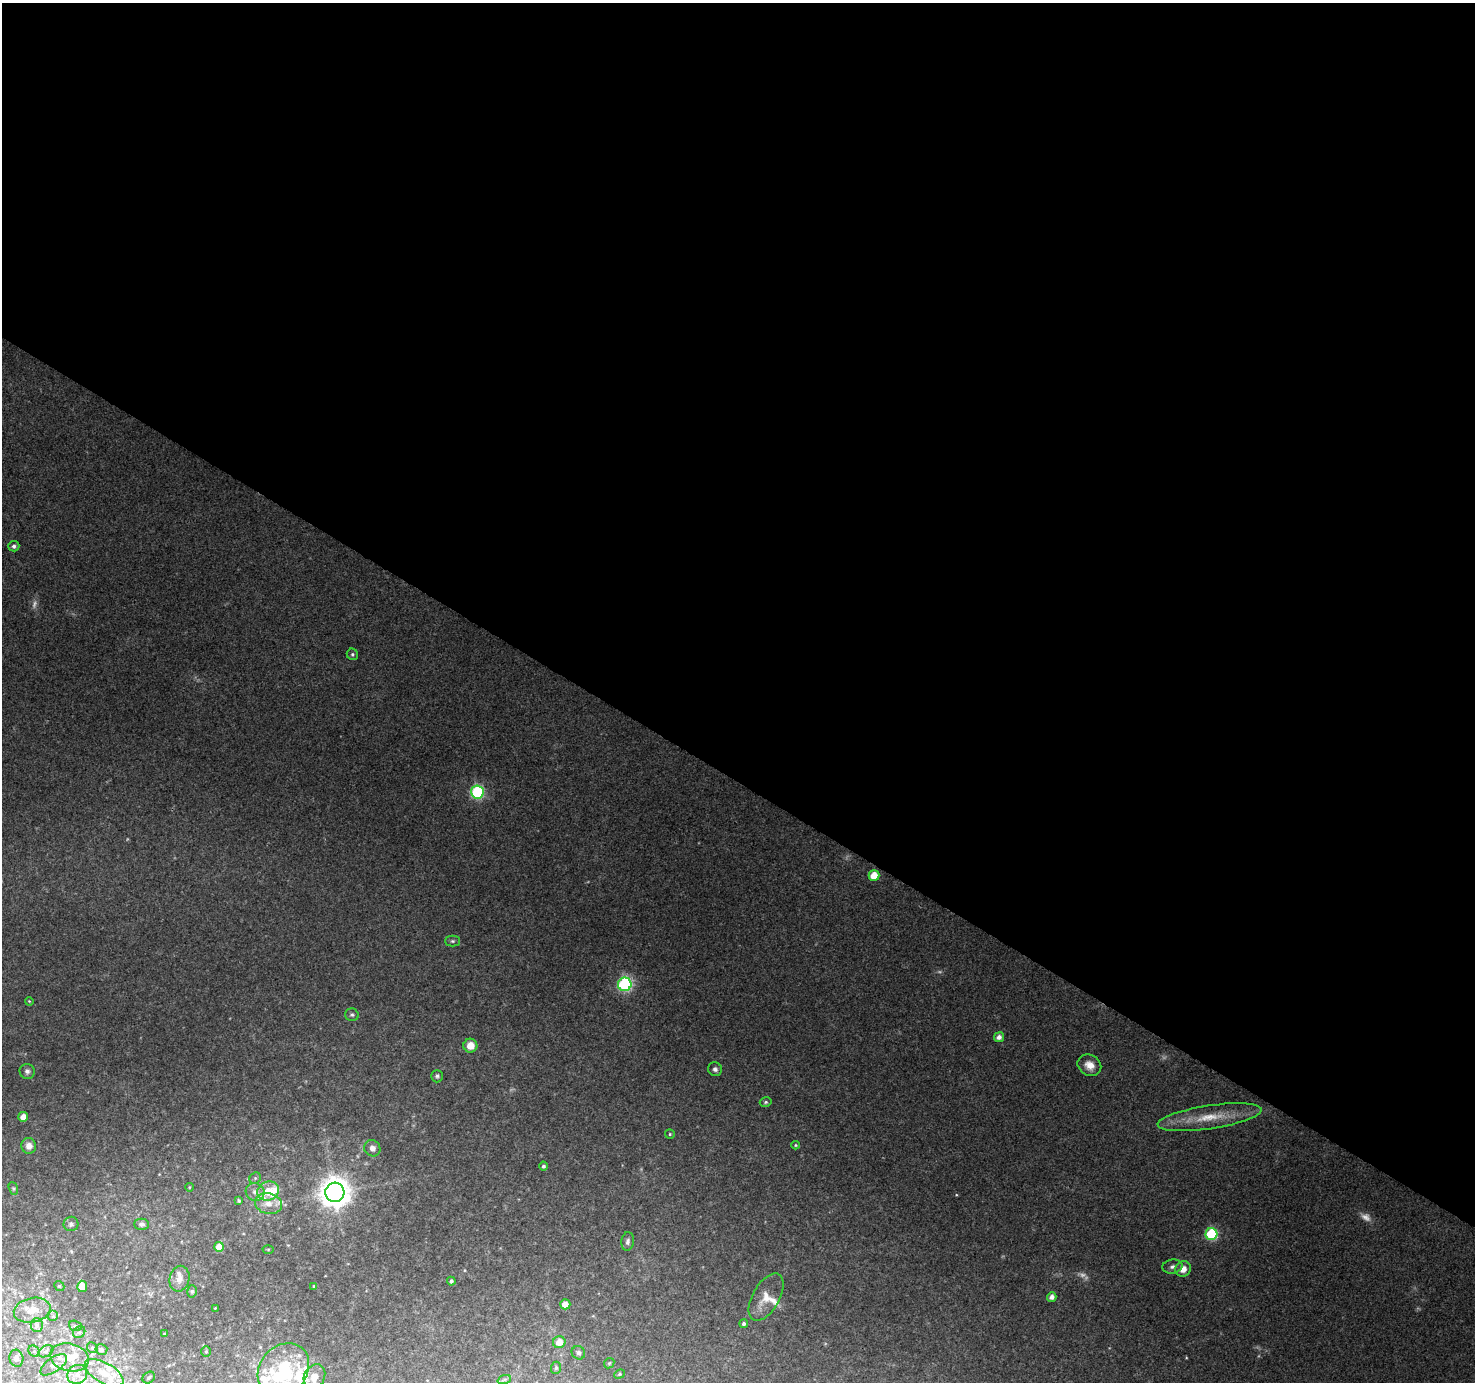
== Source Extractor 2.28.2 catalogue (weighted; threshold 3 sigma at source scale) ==
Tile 3 of 4 x 4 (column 3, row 1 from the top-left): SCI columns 2948-4420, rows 4327-5706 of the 5899 x 5962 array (HDU 1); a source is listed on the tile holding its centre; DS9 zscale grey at full resolution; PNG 1477 x 1384 px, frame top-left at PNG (2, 3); each listed source drawn as its Kron ellipse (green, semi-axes under 4 px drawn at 4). Shown black and unused: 56% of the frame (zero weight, under 3 of 4 exposures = <1% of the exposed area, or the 3 px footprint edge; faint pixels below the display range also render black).
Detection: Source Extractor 2.28.2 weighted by HDU 2 'WHT'; one run over the whole footprint, this tile lists its part. Background 0.149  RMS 0.0073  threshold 0.0331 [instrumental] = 3 sigma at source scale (4.5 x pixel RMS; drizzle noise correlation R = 1.50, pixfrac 1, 0.0396/0.0396 arcsec/px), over >= 5 px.
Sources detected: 96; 5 too faint to see at this stretch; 2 inside a brighter object's white glare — neither listed nor drawn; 15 inside a brighter listed object's ellipse — not listed separately; the other 74 listed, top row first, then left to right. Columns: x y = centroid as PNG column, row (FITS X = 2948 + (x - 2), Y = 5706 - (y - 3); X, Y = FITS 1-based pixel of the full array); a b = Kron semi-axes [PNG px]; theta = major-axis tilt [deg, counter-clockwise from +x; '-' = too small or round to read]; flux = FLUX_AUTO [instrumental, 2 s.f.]
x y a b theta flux
14 546 5 5 - 2.4
352 654 6 5 - 1.4
477 792 6 6 - 98
874 875 5 5 - 13
452 941 7 5 0 1.6
625 984 7 6 - 130
29 1001 4 3 - 0.65
352 1015 7 6 - 1.5
999 1037 5 4 - 4
470 1046 7 7 - 9
1089 1065 12 10 -31 7.4
715 1069 7 6 - 2.5
27 1071 7 7 - 2.5
437 1076 6 5 - 1.6
766 1102 6 4 16 1.2
23 1117 5 5 - 7.5
1210 1117 53 11 8 26
670 1134 5 5 - 0.96
795 1145 4 4 - 0.77
29 1146 8 7 - 5.3
372 1148 8 7 - 3.8
544 1166 4 4 - 1.7
255 1178 6 5 - 1.2
189 1187 4 3 - 0.5
13 1189 7 4 -71 1.1
268 1191 11 9 24 13
255 1192 9 8 - 4.1
335 1192 9 9 - 1200
239 1201 3 3 - 1.1
268 1204 13 10 -12 8.2
71 1224 7 7 - 2
141 1224 7 5 -1 2.4
1211 1234 6 6 - 70
628 1241 9 6 82 2.4
219 1247 5 5 - 13
268 1249 5 3 - 0.78
1172 1267 10 7 9 3
1183 1269 8 7 - 7.5
179 1279 13 10 78 6.3
451 1281 4 3 - 1.6
59 1286 5 4 - 0.94
82 1286 6 5 - 8.9
314 1286 3 3 - 0.69
192 1291 6 4 75 1.2
766 1297 26 13 60 11
1052 1297 5 4 - 3.7
565 1304 5 5 - 7.3
215 1308 3 3 - 0.51
32 1310 19 12 11 13
53 1316 5 5 - 1.5
744 1324 4 4 - 1.6
37 1325 7 6 - 2.4
75 1326 6 5 - 1.3
79 1332 6 5 - 1.4
164 1334 3 3 - 0.64
559 1342 6 6 - 8
92 1348 6 5 - 1.3
101 1349 6 5 - 2.6
34 1351 6 5 - 1.4
46 1351 8 5 30 1.7
206 1352 5 4 - 1.1
578 1353 7 6 - 2.1
69 1357 20 13 -14 13
16 1358 8 7 - 3.3
609 1363 6 4 45 1
54 1365 15 7 35 3.4
556 1368 6 5 - 1.4
283 1370 29 23 50 43
104 1373 21 10 -29 13
77 1374 10 9 - 5.4
619 1374 5 4 - 1
314 1377 13 10 62 8
149 1378 7 5 38 1.4
504 1380 7 4 19 1.4
Unlisted compact peaks at least as high as the median listed source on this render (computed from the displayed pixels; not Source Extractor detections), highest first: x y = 956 1195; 1186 1358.